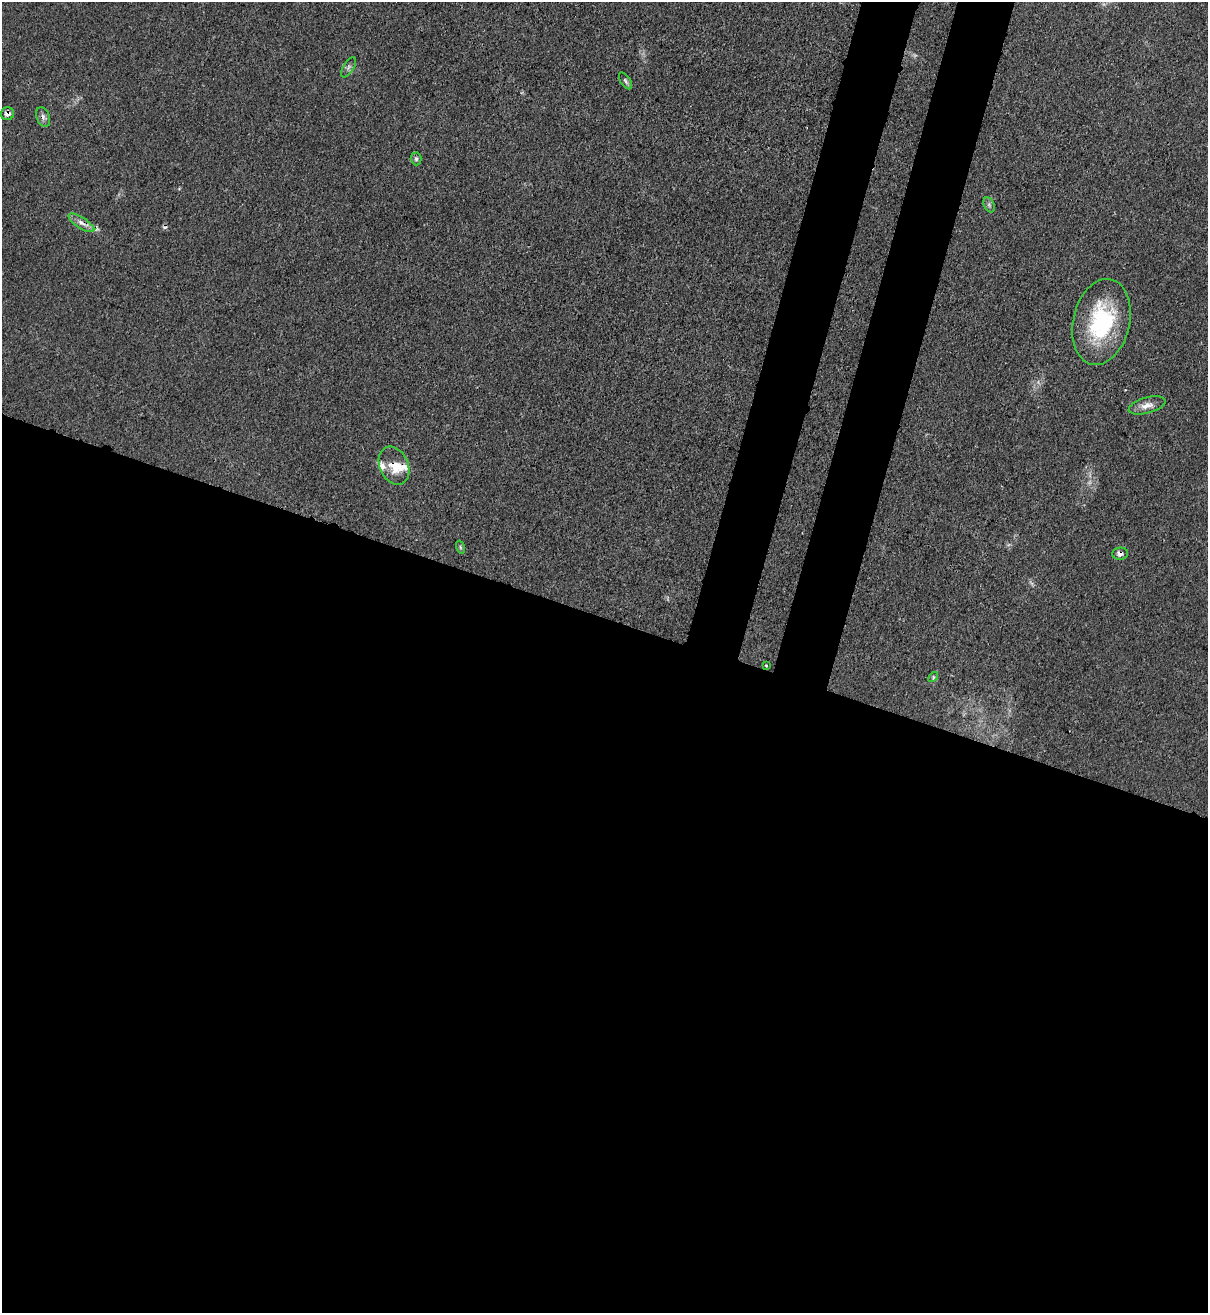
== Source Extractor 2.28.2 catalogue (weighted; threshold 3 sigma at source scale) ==
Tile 14 of 4 x 4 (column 2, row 4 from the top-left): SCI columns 1422-2627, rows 32-1342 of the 5383 x 5306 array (HDU 1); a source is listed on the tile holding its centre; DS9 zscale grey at full resolution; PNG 1210 x 1315 px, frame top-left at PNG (2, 2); each listed source drawn as its Kron ellipse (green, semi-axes under 4 px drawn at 4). Shown black and unused: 58% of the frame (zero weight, under 3 of 4 exposures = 7% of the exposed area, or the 3 px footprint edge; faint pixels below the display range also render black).
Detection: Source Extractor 2.28.2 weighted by HDU 2 'WHT'; one run over the whole footprint, this tile lists its part. Background 0.0271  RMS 0.0029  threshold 0.0132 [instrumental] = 3 sigma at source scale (4.5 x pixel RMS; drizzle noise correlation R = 1.50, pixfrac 1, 0.05/0.05 arcsec/px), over >= 5 px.
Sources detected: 18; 2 cosmic-ray / hot-pixel residue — neither listed nor drawn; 2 inside a brighter listed object's ellipse — not listed separately; the other 14 listed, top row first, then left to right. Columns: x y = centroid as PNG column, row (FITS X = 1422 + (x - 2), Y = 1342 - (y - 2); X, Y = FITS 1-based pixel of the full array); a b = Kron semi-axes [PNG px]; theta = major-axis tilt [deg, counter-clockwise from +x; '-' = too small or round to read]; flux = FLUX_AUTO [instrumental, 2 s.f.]
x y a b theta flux
349 67 11 5 59 0.88
625 81 9 5 -57 0.69
7 114 7 6 - 1.5
43 117 10 6 -68 1.1
416 159 6 5 - 0.66
989 205 8 5 -66 0.68
81 223 15 5 -33 1.8
1101 322 43 28 77 30
1147 405 19 8 15 2.8
394 466 20 14 -65 5.6
460 547 7 4 -71 0.5
1120 554 8 6 7 1.5
766 666 3 3 - 0.28
933 677 6 3 47 0.4
Overlapping masked pixels (flux is a lower limit): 4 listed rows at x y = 7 114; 81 223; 394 466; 1120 554